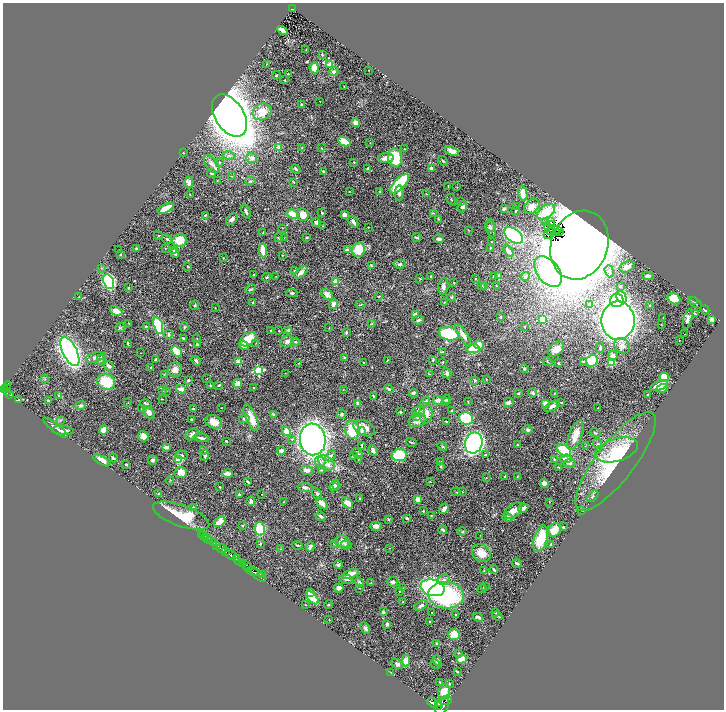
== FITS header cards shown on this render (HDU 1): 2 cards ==
NAXIS1  =                 1443
NAXIS2  =                 1415

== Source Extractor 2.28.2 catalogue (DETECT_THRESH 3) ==
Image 1443 x 1415 px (HDU 1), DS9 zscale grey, zoomed out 1/2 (1 PNG px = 2 x 2 image px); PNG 726 x 712 px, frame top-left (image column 2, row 1414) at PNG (3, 3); each listed source drawn as its Kron ellipse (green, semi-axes under 4 px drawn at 4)
Background 0.589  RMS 0.022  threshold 0.0654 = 3 sigma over >= 5 px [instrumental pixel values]
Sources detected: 506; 26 cannot appear on this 1/2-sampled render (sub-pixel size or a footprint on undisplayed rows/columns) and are neither listed nor drawn; the other 480 listed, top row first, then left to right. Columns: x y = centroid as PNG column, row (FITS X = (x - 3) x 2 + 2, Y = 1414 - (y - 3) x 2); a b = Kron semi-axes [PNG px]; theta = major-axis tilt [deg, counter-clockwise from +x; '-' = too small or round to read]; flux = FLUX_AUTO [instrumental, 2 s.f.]
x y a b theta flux
292 9 4 2 - 83
283 31 5 3 - 35
306 50 2 1 - 1.6
322 54 3 2 - 3.8
266 64 2 2 - 1.8
330 64 3 2 - 50
314 68 5 4 - 51
369 70 2 1 - 1.6
334 71 4 3 - 12
288 74 3 2 - 3.6
276 75 4 2 - 3.7
284 80 3 2 - 2.2
344 86 2 2 - 3
320 101 2 1 - 1
302 104 4 3 - 5.1
262 112 9 8 - 78
229 116 23 14 -56 9400
356 123 4 4 - 26
344 142 6 4 -27 73
370 143 3 2 - 1.5
279 147 2 2 - 46
302 147 2 1 - 1.2
321 148 3 3 - 2.9
404 149 3 3 - 2.6
452 151 7 4 -19 22
183 153 3 2 - 1.9
229 156 6 4 -15 9.1
252 158 5 4 - 21
386 158 7 5 1 36
395 158 9 7 -81 180
443 161 5 3 - 5.4
220 162 4 3 - 4
354 162 3 2 - 1.7
212 164 10 6 -53 20
368 168 4 3 - 4.6
431 168 3 3 - 11
296 169 5 3 - 5.8
323 171 3 3 - 5.1
211 173 4 2 - 4.1
232 176 2 2 - 2
217 181 3 2 - 1.7
250 181 5 3 - 4.6
189 182 6 4 -89 14
293 182 3 3 - 2.3
399 184 12 5 45 240
448 186 2 2 - 2.5
457 187 3 2 - 1.4
349 191 2 2 - 3.1
380 191 4 3 - 3
399 193 8 4 88 11
523 193 8 4 -79 27
190 194 2 2 - 1.8
426 194 3 2 - 2.7
451 199 6 2 -59 2.5
461 201 3 2 - 3.3
462 206 6 4 68 18
517 207 3 2 - 3.1
532 207 9 6 44 22
166 208 9 4 27 52
504 209 4 3 - 6.9
516 210 4 2 - 4.2
246 211 7 3 -70 8.6
546 212 10 6 35 86
322 213 4 3 - 3.8
433 213 3 2 - 3.6
293 214 6 4 -24 120
205 215 4 3 - 3.2
303 215 6 6 - 42
345 215 4 3 - 21
232 219 7 4 48 15
438 219 3 2 - 2.1
316 222 5 4 - 11
353 222 6 3 -59 15
545 222 2 1 - 2.9
551 222 3 2 - 0.42
552 224 2 1 - 1
322 226 3 2 - 2.2
490 226 6 5 - 6.8
368 227 2 1 - 1.8
547 227 3 1 - 0.69
282 228 2 2 - 1.7
491 229 8 5 -78 10
468 230 3 2 - 1.9
558 230 2 1 - 3
550 232 3 1 - 1.1
559 232 2 1 - 1.1
263 233 2 2 - 3.3
556 233 3 2 - 0.46
158 235 4 3 - 4.4
514 235 10 6 -36 860
547 235 2 1 - 0.26
307 237 4 3 - 3.8
417 237 4 3 - 9.8
278 238 4 3 - 3.2
284 238 2 1 - 1.1
167 239 5 3 - 6
439 239 5 3 - 9.5
179 240 7 6 - 100
492 241 2 2 - 1.3
579 245 35 28 70 14000
136 248 2 2 - 3.3
166 248 2 2 - 1.7
490 248 3 2 - 3.6
118 250 2 2 - 1.4
174 250 3 3 - 5.4
263 250 7 3 -82 79
347 250 4 3 - 15
358 250 7 6 - 97
508 251 7 3 -50 28
175 253 5 3 - 12
120 254 3 2 - 2.7
282 255 3 2 - 2.2
223 258 2 2 - 1.9
400 264 6 3 6 7
371 265 3 3 - 2.4
188 267 3 2 - 3.4
627 267 8 5 21 32
102 268 4 3 - 3.4
294 270 2 2 - 4.8
548 271 17 11 -52 410
609 271 6 4 -72 9.5
301 272 8 3 40 30
254 275 3 3 - 3.3
276 276 3 2 - 1.1
493 276 2 2 - 4.5
499 276 3 3 - 8.5
525 276 4 3 - 6
648 276 6 4 -8 12
266 277 4 3 - 4.2
431 277 3 2 - 3.6
420 278 2 2 - 2.4
476 279 2 2 - 4
109 282 7 5 -67 530
336 282 2 2 - 88
454 283 3 2 - 2.5
482 285 3 2 - 2.2
496 285 3 2 - 2
443 286 8 5 82 14
620 286 3 3 - 3
485 287 3 2 - 13
128 288 3 3 - 2.8
251 289 6 3 25 6.8
292 293 5 4 - 6.9
327 294 7 4 -39 23
379 296 3 2 - 2.7
79 297 3 2 - 2.3
451 297 4 3 - 4.7
622 297 6 4 -63 76
674 299 7 5 -30 150
617 300 7 6 - 280
693 301 3 2 - 1.3
444 302 3 2 - 2.4
253 303 4 3 - 3.7
695 303 8 3 -34 5
333 304 5 4 - 24
590 304 4 3 - 11
195 305 5 3 - 4.5
360 305 5 2 - 3.6
649 306 3 3 - 3.5
215 308 2 2 - 1.4
705 310 5 2 - 7.8
116 311 6 4 -24 28
695 314 4 2 - 2.2
415 315 4 3 - 18
501 317 3 3 - 3.3
663 317 2 1 - 1.2
542 319 3 3 - 110
688 319 10 3 74 12
712 319 3 3 - 12
418 320 5 2 - 5.9
618 320 19 16 -89 3300
129 323 3 2 - 2
372 324 4 3 - 3.5
661 324 2 1 - 1.7
158 325 8 4 -73 240
146 327 3 3 - 5.3
184 327 5 3 - 4
524 327 3 3 - 3
120 328 5 3 - 4.2
329 328 2 1 - 1.7
289 330 2 2 - 50
270 331 2 2 - 2.3
279 331 2 2 - 2.3
346 332 3 2 - 6.3
449 334 10 6 -13 220
684 334 2 1 - 4.6
168 335 4 3 - 6.5
463 335 13 3 -56 30
184 338 4 3 - 4.6
197 339 2 2 - 1.6
248 339 9 6 37 89
679 340 2 1 - 1.5
287 341 7 5 25 14
295 342 4 3 - 5.3
128 343 3 2 - 5.5
256 343 3 2 - 1.9
197 345 3 2 - 11
244 345 5 4 - 23
479 345 5 3 - 72
622 346 8 6 -41 31
600 348 5 3 - 9.1
473 349 6 4 6 100
556 349 9 6 39 43
176 351 6 4 -44 95
70 352 16 7 -64 2000
443 352 3 2 - 6.4
141 353 2 1 - 1.2
613 356 5 4 - 18
95 358 9 5 15 16
344 358 3 3 - 4.5
101 359 6 3 62 13
156 359 3 3 - 6
433 360 3 3 - 3.7
196 361 5 3 - 10
387 361 3 1 - 2.5
583 361 3 3 - 4.5
592 361 6 5 - 180
238 362 2 2 - 87
443 362 2 2 - 2.8
547 362 5 2 - 2.7
299 363 2 2 - 1.4
363 363 2 2 - 1.4
559 363 2 2 - 15
611 363 3 3 - 110
109 366 5 3 - 16
151 367 2 2 - 5.2
524 369 4 3 - 4.6
175 370 7 7 - 24
258 371 3 3 - 330
285 373 2 2 - 1.3
447 373 5 3 - 14
164 374 3 2 - 2.4
429 374 3 2 - 2.2
664 377 5 4 - 100
207 378 2 1 - 1.2
45 379 4 2 - 3.3
486 379 3 2 - 1.3
188 380 4 3 - 7.1
475 380 4 3 - 4.7
106 382 9 7 -27 140
238 384 4 4 - 44
210 385 2 2 - 3
219 385 3 2 - 6.1
659 385 9 4 20 62
7 387 5 3 - 180
254 387 2 2 - 3.6
662 388 5 4 - 21
7 389 3 2 - 140
181 389 5 3 - 38
343 389 2 2 - 2.4
389 389 5 2 - 9.5
4 390 3 2 - 250
162 391 3 2 - 2.4
166 391 3 2 - 2.7
7 393 2 2 - 100
413 393 4 4 - 10
519 393 4 3 - 3.9
532 393 4 4 - 7.4
554 393 3 2 - 2.7
10 395 4 2 - 110
58 395 4 2 - 2.6
647 395 3 2 - 2.5
373 396 4 2 - 5.6
162 399 2 2 - 2
447 399 4 3 - 5.4
18 400 3 3 - 2.8
438 400 5 4 - 15
48 401 3 3 - 6.6
446 401 3 2 - 4
425 402 5 3 - 12
468 402 3 2 - 2
509 402 5 4 - 12
561 402 3 2 - 2.3
128 403 2 2 - 1.4
358 403 3 3 - 14
545 403 3 3 - 27
146 404 6 4 -27 8.8
81 405 5 3 - 6.1
552 406 9 4 34 14
221 408 2 2 - 1.3
598 408 2 2 - 2.2
142 409 4 2 - 3
193 409 2 2 - 3
452 411 4 3 - 5.7
149 412 7 5 -48 19
400 412 3 2 - 4.4
418 412 6 5 - 11
426 413 10 6 89 34
341 414 4 3 - 4.9
273 415 4 3 - 5.6
416 416 3 3 - 3.4
251 418 14 5 -67 62
192 419 3 2 - 4.9
244 419 5 4 - 7.8
466 419 7 6 - 250
60 420 4 3 - 3.8
417 420 9 6 20 35
446 421 4 2 - 4.2
214 422 9 6 -26 49
55 428 15 2 -38 9.5
364 428 11 7 -27 45
63 430 11 3 -5 17
104 430 5 4 - 46
352 430 9 7 -82 120
528 430 5 3 - 9.4
286 431 5 4 - 53
361 432 4 4 - 7.1
595 433 5 3 - 6.6
192 434 7 5 38 19
575 435 15 6 70 62
143 436 5 5 - 36
202 438 8 3 -9 13
292 439 3 3 - 4.6
313 439 16 13 -82 2100
226 441 2 2 - 4.8
411 442 5 2 - 5.2
474 443 10 8 70 1400
597 443 5 3 - 4.7
517 444 3 2 - 2.6
362 445 4 2 - 3.9
442 446 5 3 - 4.8
585 446 2 2 - 0.98
166 447 3 3 - 18
204 450 4 2 - 4.4
564 450 8 5 -34 130
617 450 22 11 17 120
281 451 4 3 - 19
373 451 5 2 - 20
358 454 6 4 -45 7.4
182 455 6 4 -6 8.4
205 455 5 3 - 9.5
399 455 7 6 - 170
485 455 4 3 - 3.8
330 456 6 4 45 12
353 456 3 2 - 3.3
113 458 4 3 - 5.6
554 459 3 2 - 4.1
566 459 6 3 1 26
102 460 10 4 -29 33
153 460 5 4 - 9.3
179 460 4 3 - 100
358 460 3 2 - 1.5
440 461 3 2 - 4.3
616 461 61 19 52 340
320 462 6 5 - 14
326 463 9 6 -40 41
569 463 6 3 3 6.7
126 465 2 2 - 5.8
441 466 3 3 - 3.2
558 467 3 2 - 2.2
307 470 6 4 -13 17
321 470 3 2 - 3.1
181 472 6 5 - 42
228 474 5 3 - 35
517 476 3 2 - 1.8
505 477 2 2 - 10
486 478 3 2 - 1.7
170 480 4 3 - 3.6
248 482 3 2 - 5.8
430 482 3 2 - 2.6
544 483 4 4 - 16
337 485 3 2 - 2.9
334 486 6 3 59 11
220 487 2 2 - 3.2
305 488 7 4 -5 11
456 492 4 2 - 2.8
462 492 2 2 - 1.4
317 493 7 3 -56 6.6
158 494 3 2 - 3.5
239 494 2 2 - 16
262 494 2 2 - 1.1
593 496 7 3 48 5.4
360 499 3 2 - 2.7
418 499 3 3 - 35
251 501 4 4 - 13
284 501 3 3 - 2
549 502 2 2 - 1.5
322 503 7 4 -47 31
348 503 6 4 -47 38
193 507 3 3 - 4.2
523 508 5 3 - 22
444 509 6 3 54 16
582 510 3 2 - 2.4
423 511 3 2 - 2.3
513 511 10 6 40 35
431 515 3 2 - 2.4
181 516 29 10 -19 160
320 516 5 3 - 7.1
507 517 5 4 - 15
407 518 3 2 - 8.9
389 519 4 2 - 3.1
220 522 6 4 37 54
242 525 2 2 - 4.8
376 526 6 4 1 18
563 527 2 2 - 3.7
260 529 7 5 -79 160
443 530 4 2 - 12
554 530 7 5 54 59
462 532 4 3 - 5.6
201 534 3 1 - 9.3
480 535 2 2 - 1.2
204 536 2 1 - 5.4
206 537 3 2 - 11
208 539 2 2 - 11
541 539 13 6 72 130
210 540 2 1 - 38
342 542 7 6 - 19
213 543 2 2 - 140
260 544 2 2 - 7.6
334 544 3 3 - 3.6
551 544 3 2 - 5.8
217 545 2 2 - 160
297 545 5 2 - 3.7
346 545 5 4 - 10
310 547 4 2 - 15
389 548 3 2 - 1.3
221 549 5 2 - 650
280 549 3 2 - 1.9
225 551 3 2 - 240
481 553 10 8 -34 53
230 555 6 2 -38 1500
236 559 4 2 - 430
239 561 3 1 - 170
517 563 5 2 - 7.2
243 564 3 2 - 360
246 565 4 1 - 200
338 565 4 3 - 6.2
248 567 4 2 - 140
494 569 4 2 - 6.3
253 571 6 2 -31 750
484 571 3 2 - 2
263 574 3 2 - 3
350 574 9 4 21 50
258 575 9 2 -40 870
346 579 7 3 -10 10
444 580 6 5 - 13
359 582 5 3 - 7
371 582 3 2 - 2.5
393 582 6 5 - 11
486 586 3 2 - 1.5
339 588 4 4 - 22
359 588 2 1 - 1.6
402 588 3 2 - 2.4
433 588 12 8 -13 920
482 589 4 3 - 3.5
400 591 2 2 - 3.3
311 593 3 3 - 10
446 595 18 13 -3 470
312 598 8 4 -48 140
402 602 2 2 - 3.6
305 605 3 2 - 1.8
328 605 4 3 - 3
421 606 7 3 30 11
383 612 3 2 - 10
432 612 2 2 - 2.3
495 613 2 2 - 1.9
456 615 2 2 - 3.1
497 616 5 2 - 4.6
478 617 5 3 - 11
329 620 2 2 - 1.3
429 621 2 2 - 5.1
387 624 4 3 - 9.4
365 628 6 4 -64 10
454 634 6 5 - 52
437 644 3 3 - 7.2
459 653 3 3 - 4.6
462 659 5 3 - 69
406 661 6 4 85 44
437 661 5 4 - 14
397 664 6 4 -34 11
435 664 5 3 - 4.5
457 671 2 2 - 3.4
391 673 3 2 - 5.1
440 682 3 2 - 2.1
449 684 3 2 - 2.8
444 692 8 5 77 49
446 700 6 2 17 200
439 703 2 2 - 410
435 704 8 4 -29 2700
442 706 9 6 60 3300
At the frame edge (FLAGS 8, measured only in part): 2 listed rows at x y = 4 390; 442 706
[26 sub-pixel or undisplayed-footprint detections neither listed nor drawn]